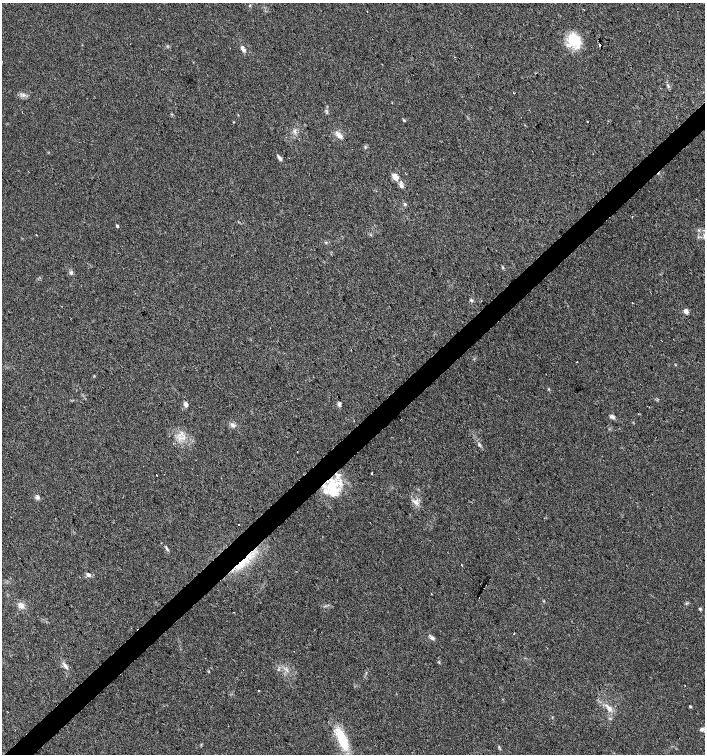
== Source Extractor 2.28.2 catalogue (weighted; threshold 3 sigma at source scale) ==
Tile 7 of 4 x 4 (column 3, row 2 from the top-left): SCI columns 2959-4363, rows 3011-4513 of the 5979 x 6015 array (HDU 1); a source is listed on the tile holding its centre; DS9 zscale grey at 2 x 2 block average (1 PNG px = mean of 2 x 2 image px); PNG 707 x 756 px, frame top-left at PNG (2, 3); no overlay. Shown black and unused: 4% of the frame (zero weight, under 2 of 3 exposures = <1% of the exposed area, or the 3 px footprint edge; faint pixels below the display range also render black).
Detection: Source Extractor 2.28.2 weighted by HDU 2 'WHT'; one run over the whole footprint, this tile lists its part. Background 0.0447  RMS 0.0057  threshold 0.0256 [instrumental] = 3 sigma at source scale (4.5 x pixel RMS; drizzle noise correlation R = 1.50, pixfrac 1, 0.0396/0.0396 arcsec/px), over >= 5 px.
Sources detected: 62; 1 cosmic-ray / hot-pixel residue — not listed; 4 inside a brighter listed object's ellipse — not listed separately; the other 57 listed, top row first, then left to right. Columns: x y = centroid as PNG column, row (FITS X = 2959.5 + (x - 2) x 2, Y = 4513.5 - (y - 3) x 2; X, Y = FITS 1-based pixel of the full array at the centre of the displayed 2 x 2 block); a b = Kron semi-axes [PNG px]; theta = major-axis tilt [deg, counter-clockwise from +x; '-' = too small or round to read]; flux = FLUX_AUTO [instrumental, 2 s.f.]
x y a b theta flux
250 5 3 2 - 0.96
574 40 15 11 -43 46
599 45 2 2 - 14
244 50 6 4 -21 3
454 57 2 2 - 1.8
513 93 2 2 - 0.7
327 112 4 2 - 1.5
404 120 4 3 - 1.3
587 121 2 2 - 1.6
295 131 5 3 - 2.6
339 135 10 5 -48 8.4
365 147 5 3 - 1.6
280 158 8 3 -52 3.9
395 177 8 6 -53 9.4
401 186 7 5 -46 4.2
405 204 4 3 - 1.6
117 226 3 2 - 2.5
698 230 4 3 - 1.6
704 237 3 2 - 1.4
326 242 3 3 - 1.1
503 267 3 2 - 1.1
71 272 5 4 - 2.4
471 300 3 3 - 1.7
686 311 3 3 - 13
577 362 2 2 - 2.1
549 389 3 3 - 1
186 404 6 4 -87 4.8
339 404 5 4 - 3.2
612 416 6 4 -11 3.5
232 425 6 4 -36 4.4
180 437 4 2 - 2
479 445 5 3 - 2.2
297 451 2 2 - 0.48
371 473 3 2 - 1.2
157 475 2 2 - 0.61
332 486 19 17 -20 46
37 497 5 5 - 3.5
415 502 8 5 -50 6
238 524 2 2 - 1.8
167 549 5 3 - 2.1
242 562 34 10 39 47
88 575 6 4 -64 2.9
431 594 2 2 - 0.62
479 598 2 2 - 1.8
686 603 5 3 - 1.6
21 606 8 6 -37 7.3
700 609 4 3 - 1.6
514 633 2 2 - 0.67
432 638 6 4 6 3.2
294 651 2 2 - 0.43
66 667 4 2 - 1.4
685 686 2 2 - 0.56
259 690 2 2 - 4
690 706 3 2 - 1.9
609 708 12 5 -48 8.2
701 729 5 4 - 3
342 739 28 9 -68 47
Overlapping masked pixels (flux is a lower limit): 2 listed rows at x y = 332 486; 242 562
Isophote crosses this tile's border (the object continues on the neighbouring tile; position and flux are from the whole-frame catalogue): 1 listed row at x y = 704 237
Diffuse or blended objects may show on this block-average render without a row.